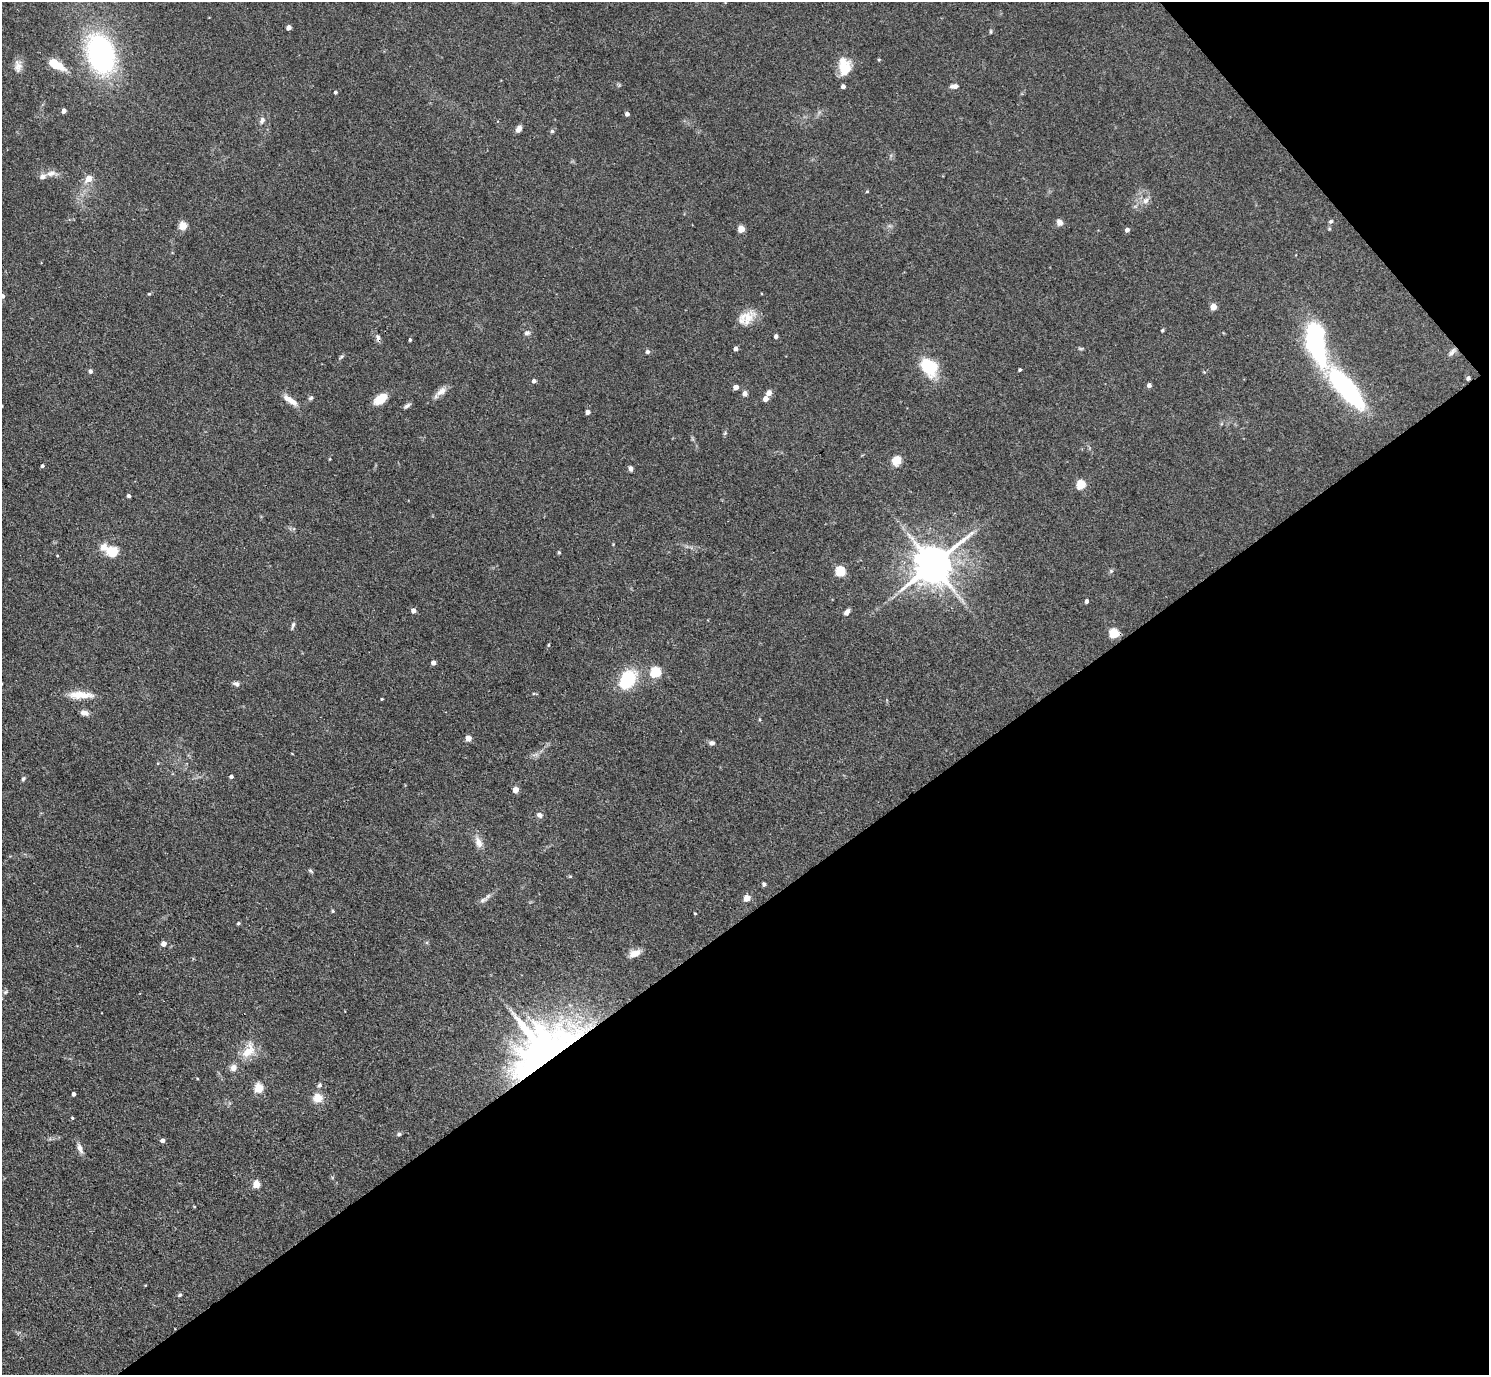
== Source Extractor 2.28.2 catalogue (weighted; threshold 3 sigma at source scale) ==
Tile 12 of 4 x 4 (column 4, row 3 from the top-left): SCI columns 4465-5951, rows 1672-3044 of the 5953 x 5949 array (HDU 1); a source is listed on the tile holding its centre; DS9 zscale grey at full resolution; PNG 1491 x 1377 px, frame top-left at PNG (2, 2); no overlay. Shown black and unused: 37% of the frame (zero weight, under 3 of 4 exposures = <1% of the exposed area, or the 3 px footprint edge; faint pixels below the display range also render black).
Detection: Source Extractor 2.28.2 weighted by HDU 2 'WHT'; one run over the whole footprint, this tile lists its part. Background 0.0829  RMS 0.0055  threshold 0.0246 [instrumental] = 3 sigma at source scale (4.5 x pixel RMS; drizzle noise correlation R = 1.50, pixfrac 1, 0.05/0.05 arcsec/px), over >= 5 px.
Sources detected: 120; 1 too faint to see at this stretch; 3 inside a brighter object's white glare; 1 cosmic-ray / hot-pixel residue — not listed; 6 inside a brighter listed object's ellipse — not listed separately; the other 109 listed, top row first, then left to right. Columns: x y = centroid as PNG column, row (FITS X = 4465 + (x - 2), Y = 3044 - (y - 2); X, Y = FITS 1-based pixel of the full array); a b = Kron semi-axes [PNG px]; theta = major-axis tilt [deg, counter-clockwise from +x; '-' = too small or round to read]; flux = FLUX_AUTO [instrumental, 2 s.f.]
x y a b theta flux
289 27 4 4 - 2.9
991 31 6 4 -90 0.65
101 54 34 22 -73 110
57 65 22 10 -23 9.4
18 66 17 9 -86 3.8
843 68 22 12 85 8.5
954 86 10 5 7 2.1
335 92 4 3 - 0.99
64 111 4 4 - 2.9
627 114 4 4 - 1.8
262 120 10 7 68 2.1
519 129 7 5 55 2.9
552 131 5 4 - 0.8
51 173 13 7 11 3.3
89 179 6 5 - 7.2
867 191 4 4 - 0.56
1146 201 10 7 45 2.8
1331 221 6 5 - 0.99
1059 222 8 6 -57 2.5
183 226 5 5 - 17
741 229 5 4 - 11
1127 230 4 4 - 1.9
149 294 5 4 - 0.58
3 296 5 4 - 1.6
1213 307 5 4 - 8
746 318 23 14 32 8.7
1162 330 4 3 - 0.72
527 333 8 6 5 1.6
776 336 4 4 - 1.7
378 338 10 6 -82 1.6
410 340 4 3 - 0.71
1316 340 60 18 -70 86
736 349 4 4 - 2.1
647 352 5 5 - 1.2
1452 352 13 6 47 2.2
341 356 6 4 44 0.85
929 367 14 10 -50 32
1020 370 3 3 - 0.72
90 371 5 4 - 1.4
1204 372 4 4 - 0.54
534 381 5 4 - 1.7
1149 385 4 4 - 1.9
736 387 4 4 - 4
1348 389 47 20 -50 73
441 391 16 8 35 4
745 393 5 5 - 2.8
769 393 7 6 - 2.8
311 398 7 5 39 1
381 399 16 8 37 8.6
766 399 4 4 - 3.8
290 400 22 7 -34 5.3
2 406 4 3 - 0.37
407 406 9 4 30 1.5
588 412 4 4 - 2.5
725 433 5 5 - 0.73
330 459 5 3 - 0.44
896 460 12 9 62 6.3
42 466 4 3 - 0.97
631 468 5 4 - 1.9
1081 485 5 5 - 23
129 496 4 3 - 1.5
112 551 13 12 - 9.8
559 552 4 3 - 0.68
933 565 12 10 43 1700
840 571 5 5 - 31
1111 571 6 4 46 0.86
1086 601 4 4 - 1.5
413 611 4 4 - 3.1
847 612 8 5 50 2.1
293 625 10 4 72 1.2
1114 633 5 5 - 26
548 645 5 3 - 0.53
433 663 4 4 - 2.6
655 672 5 5 - 40
627 680 15 10 61 40
237 684 8 6 -18 1.5
80 695 32 8 -1 8.7
382 699 3 3 - 0.46
84 713 10 6 -21 2.4
468 738 4 4 - 6.9
712 743 7 5 -5 1.7
231 776 4 3 - 1.4
23 779 6 4 78 0.96
516 790 4 4 - 6.4
539 815 7 6 - 1.9
478 842 15 9 -67 4.3
311 871 7 3 -45 0.72
764 884 4 4 - 1.4
747 898 5 4 - 8.3
483 900 11 5 19 1.9
333 911 4 3 - 0.73
695 913 3 2 - 0.39
238 923 5 4 - 0.66
164 944 5 5 - 3.7
635 953 12 7 22 5.3
6 992 7 5 22 0.91
543 1050 58 42 36 300
248 1051 26 14 58 10
320 1085 6 5 - 1.4
259 1088 5 5 - 23
74 1094 4 3 - 1.7
318 1098 11 10 - 6.5
72 1118 4 4 - 0.53
399 1134 6 4 1 0.9
163 1140 4 4 - 2.1
80 1148 13 6 -66 2.9
256 1184 5 5 - 11
194 1206 4 3 - 0.38
180 1295 5 4 - 0.92
Overlapping masked pixels (flux is a lower limit): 2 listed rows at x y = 378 338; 543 1050
Isophote crosses this tile's border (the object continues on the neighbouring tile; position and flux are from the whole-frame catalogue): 2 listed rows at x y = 3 296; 2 406